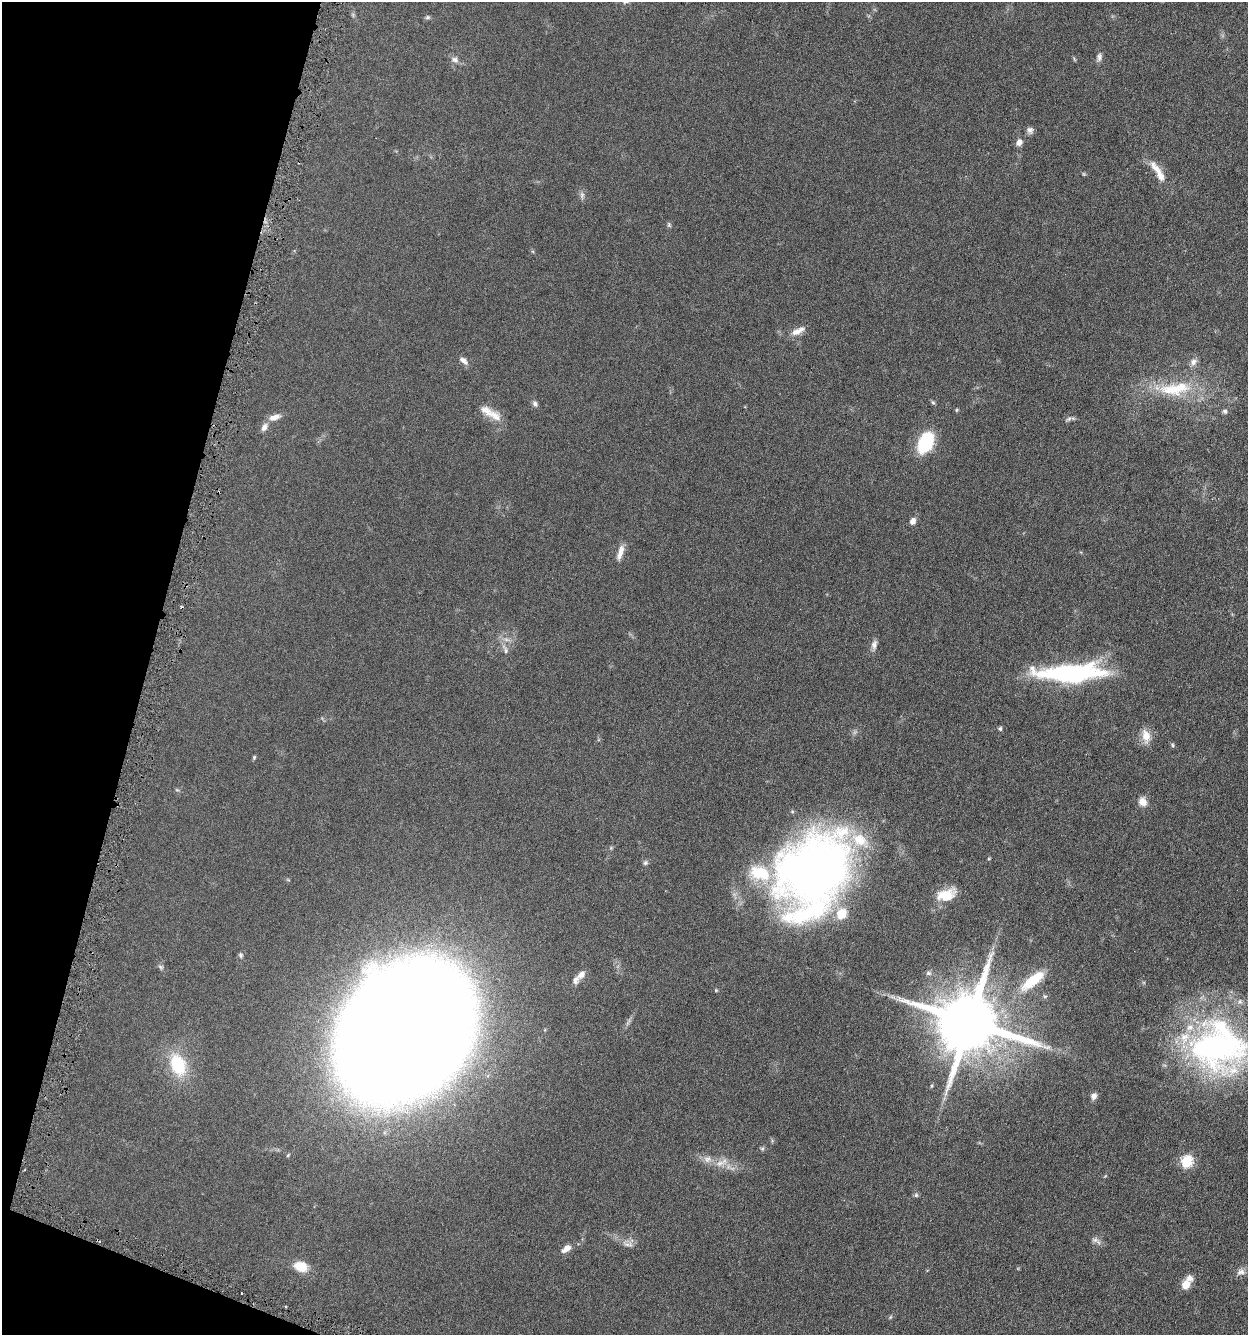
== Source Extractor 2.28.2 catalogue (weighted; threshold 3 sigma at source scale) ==
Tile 9 of 4 x 4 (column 1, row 3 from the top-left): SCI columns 262-1507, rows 1342-2674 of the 5376 x 5350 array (HDU 1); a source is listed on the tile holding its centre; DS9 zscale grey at full resolution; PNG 1250 x 1337 px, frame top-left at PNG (2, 2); no overlay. Shown black and unused: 13% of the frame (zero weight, under 3 of 6 exposures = <1% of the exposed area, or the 3 px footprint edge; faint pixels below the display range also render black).
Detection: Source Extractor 2.28.2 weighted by HDU 2 'WHT'; one run over the whole footprint, this tile lists its part. Background 0.0957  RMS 0.0067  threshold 0.0276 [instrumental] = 3 sigma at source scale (4.09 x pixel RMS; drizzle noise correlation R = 1.36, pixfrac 0.8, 0.05/0.05 arcsec/px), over >= 5 px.
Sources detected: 81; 3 too faint to see at this stretch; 1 inside a brighter object's white glare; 2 cosmic-ray / hot-pixel residue — not listed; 13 inside a brighter listed object's ellipse — not listed separately; the other 62 listed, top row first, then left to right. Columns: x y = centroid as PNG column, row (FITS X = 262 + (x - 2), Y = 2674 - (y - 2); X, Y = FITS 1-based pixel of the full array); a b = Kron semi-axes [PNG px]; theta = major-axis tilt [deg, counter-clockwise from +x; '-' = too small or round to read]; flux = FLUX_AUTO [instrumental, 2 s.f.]
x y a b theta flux
427 17 6 5 - 1.1
1099 57 13 7 76 2.3
1074 59 6 3 -71 0.7
455 60 10 8 -28 2.7
1030 131 9 8 - 2.2
1019 142 8 6 58 3.3
1157 169 30 9 -49 8.1
669 225 9 4 -90 0.99
798 331 20 8 26 5
463 361 12 6 -40 3.2
1193 362 11 9 50 3
1171 389 37 18 -8 27
933 402 7 4 -61 0.94
535 404 7 6 - 1.8
957 410 5 4 - 0.72
1225 411 7 6 - 1.5
495 416 21 13 -39 7.6
275 417 17 8 18 4.4
1069 419 11 5 34 1.6
264 427 11 7 56 3.1
925 442 14 9 61 57
913 521 8 6 62 3
620 552 22 7 73 4.9
874 645 15 7 79 2.9
505 649 16 7 -65 3.4
1071 673 80 19 2 86
1000 729 6 5 - 0.97
1146 736 19 10 -78 6.9
1172 745 6 5 - 0.88
254 757 5 4 - 0.8
177 790 6 3 -18 0.72
1143 801 13 10 -71 4.5
989 858 5 3 - 0.5
645 863 7 6 - 1.3
814 871 92 61 64 410
946 895 26 13 19 12
241 955 7 6 - 1.2
161 967 8 6 -35 1.4
928 973 8 6 -1 1.5
581 975 13 8 48 3.5
1033 980 29 10 39 21
893 997 11 4 -26 2.1
969 1022 19 18 - 5300
405 1031 85 65 47 4100
1218 1047 72 64 -24 180
178 1065 26 17 -70 29
932 1086 6 4 70 0.74
1094 1096 8 6 71 2.8
762 1149 6 5 - 1
1186 1161 6 6 - 56
720 1163 20 9 10 7.2
1105 1176 5 4 - 0.56
916 1195 7 6 - 1.1
1095 1240 11 8 -7 2.5
628 1244 18 10 -20 4.2
566 1248 13 7 39 4.3
301 1266 14 10 -17 12
1241 1272 12 10 17 3.4
1185 1285 10 8 47 7.5
242 1293 3 3 - 1.1
286 1307 3 2 - 0.67
890 1317 6 4 45 0.75
Isophote crosses this tile's border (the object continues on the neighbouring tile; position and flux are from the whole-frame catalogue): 1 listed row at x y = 1218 1047